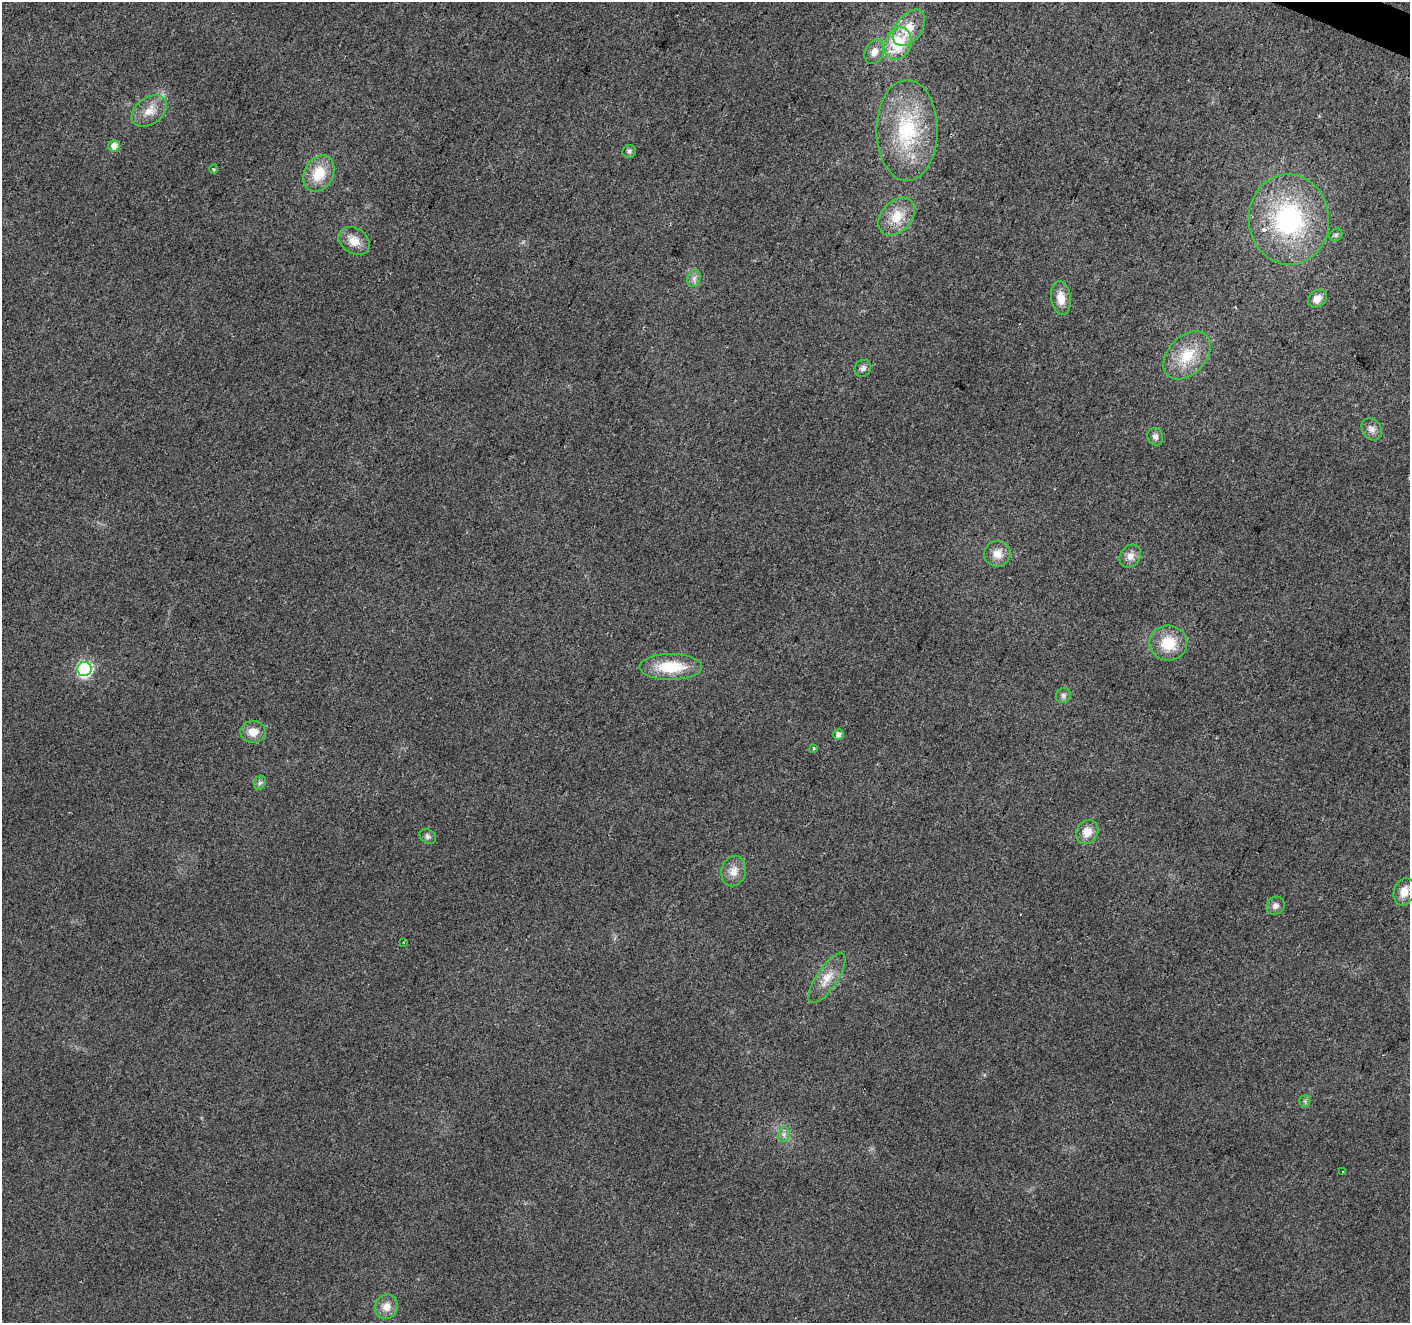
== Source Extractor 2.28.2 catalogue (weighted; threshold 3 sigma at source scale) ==
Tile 10 of 4 x 4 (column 2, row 3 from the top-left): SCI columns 1416-2823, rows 1592-2912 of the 5639 x 5759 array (HDU 1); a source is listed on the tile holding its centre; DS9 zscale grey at full resolution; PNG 1412 x 1325 px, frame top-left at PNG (2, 2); each listed source drawn as its Kron ellipse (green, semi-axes under 4 px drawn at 4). Shown black and unused: <1% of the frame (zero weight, under 2 of 3 exposures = <1% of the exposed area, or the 3 px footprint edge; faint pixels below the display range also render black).
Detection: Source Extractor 2.28.2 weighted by HDU 2 'WHT'; one run over the whole footprint, this tile lists its part. Background 0.0396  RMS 0.0086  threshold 0.0385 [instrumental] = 3 sigma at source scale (4.5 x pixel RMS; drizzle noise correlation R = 1.50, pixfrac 1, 0.0396/0.0396 arcsec/px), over >= 5 px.
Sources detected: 43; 1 cosmic-ray / hot-pixel residue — neither listed nor drawn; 1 inside a brighter listed object's ellipse — not listed separately; the other 41 listed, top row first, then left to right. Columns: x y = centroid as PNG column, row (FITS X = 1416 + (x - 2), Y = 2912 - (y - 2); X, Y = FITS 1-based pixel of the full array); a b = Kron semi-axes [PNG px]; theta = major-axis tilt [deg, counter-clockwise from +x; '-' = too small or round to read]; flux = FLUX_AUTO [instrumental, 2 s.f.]
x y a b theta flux
909 28 20 13 53 18
898 43 17 13 68 38
874 52 12 9 66 6.8
149 111 19 13 36 12
907 130 50 30 -90 73
114 146 6 5 - 7.1
629 151 7 6 - 2.1
214 169 5 4 - 1.1
319 173 19 14 62 23
897 216 21 15 48 20
1289 219 45 40 -84 130
1336 235 7 5 46 2
354 241 17 12 -35 12
694 278 9 6 70 3.2
1061 298 17 9 -82 12
1317 299 10 8 39 8.1
1187 355 28 18 46 29
863 368 9 8 - 3.3
1372 429 12 9 -54 5
1155 437 9 7 -63 3.6
997 554 13 12 - 9.5
1130 556 12 10 52 6.3
1168 643 19 17 -4 24
671 667 31 13 0 33
84 669 7 7 - 160
1063 695 8 7 - 2.6
253 732 12 11 - 9.5
838 735 5 5 - 3.8
814 748 3 3 - 1.1
260 783 7 5 66 2.1
1087 832 12 10 57 11
428 837 9 6 -33 2.6
733 871 15 12 77 9.1
1404 892 14 10 72 9.7
1275 906 9 8 - 4.1
404 942 3 2 - 0.71
827 978 29 10 56 13
1305 1101 5 5 - 1.5
784 1134 8 5 80 2.8
1343 1172 3 2 - 1.1
386 1307 12 11 - 8.5